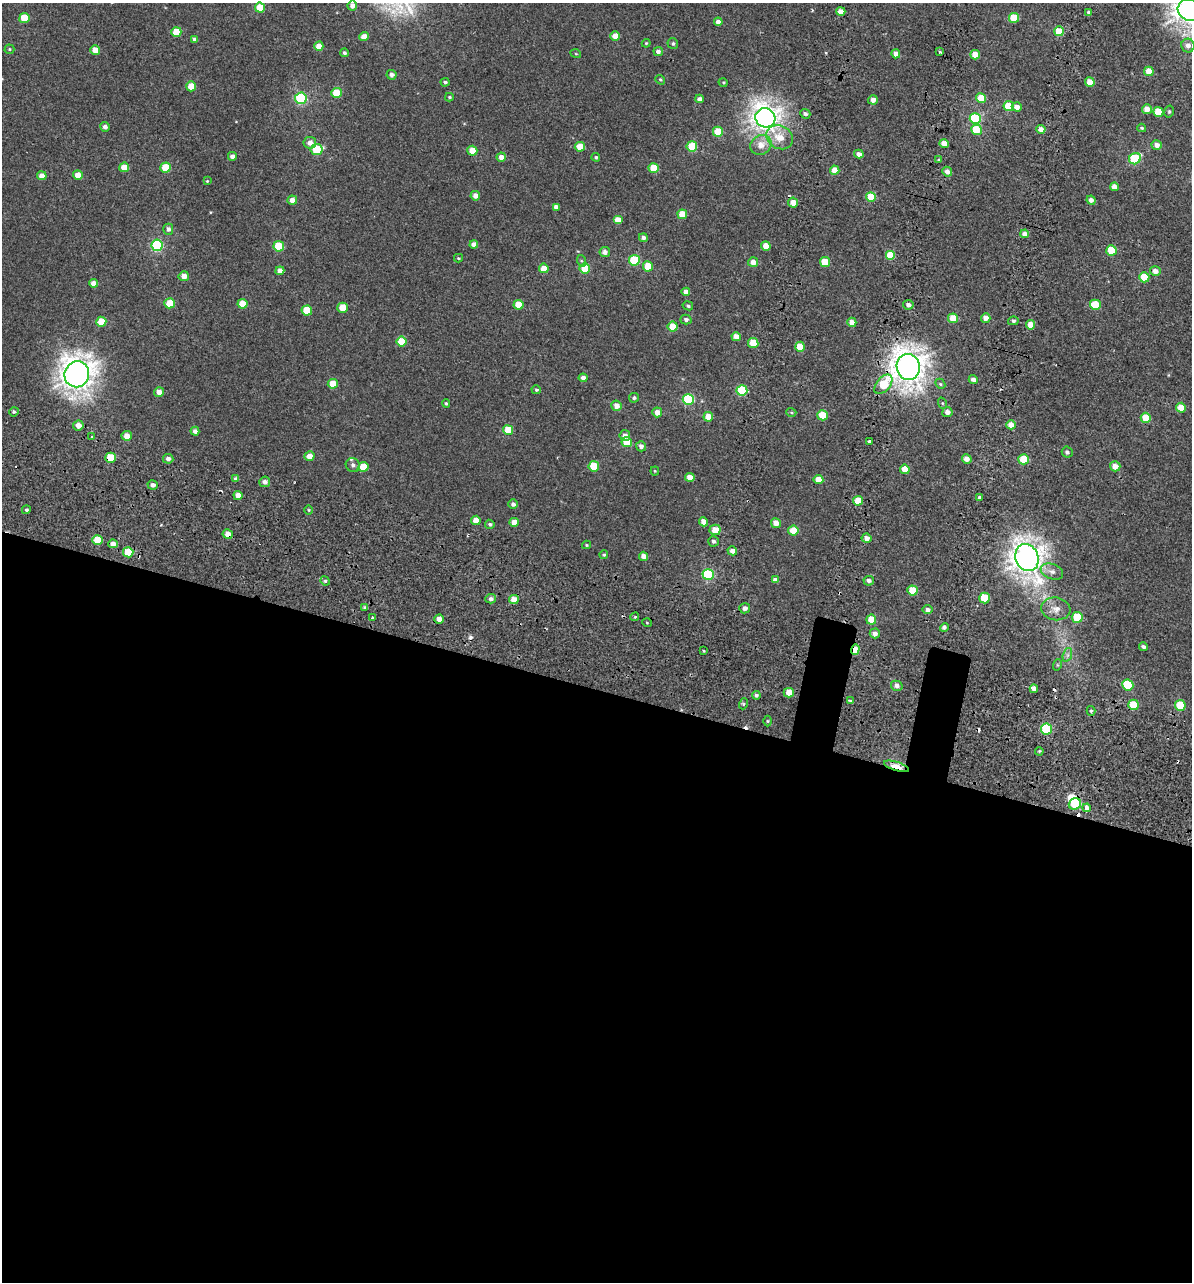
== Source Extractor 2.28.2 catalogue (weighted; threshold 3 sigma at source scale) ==
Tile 14 of 4 x 4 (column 2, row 4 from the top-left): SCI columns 1590-2779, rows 161-1440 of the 5614 x 5431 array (HDU 1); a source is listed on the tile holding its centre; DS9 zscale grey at full resolution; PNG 1194 x 1284 px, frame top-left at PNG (2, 3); each listed source drawn as its Kron ellipse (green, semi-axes under 4 px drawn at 4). Shown black and unused: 47% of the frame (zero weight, under 2 of 3 exposures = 11% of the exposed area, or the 3 px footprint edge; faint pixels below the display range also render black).
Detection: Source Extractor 2.28.2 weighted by HDU 2 'WHT'; one run over the whole footprint, this tile lists its part. Background -4.53e-05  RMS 0.0051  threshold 0.0228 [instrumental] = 3 sigma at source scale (4.5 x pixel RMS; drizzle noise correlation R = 1.50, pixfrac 1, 0.0396/0.0396 arcsec/px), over >= 5 px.
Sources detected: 256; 1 inside a brighter object's white glare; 11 cosmic-ray / hot-pixel residue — neither listed nor drawn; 1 inside a brighter listed object's ellipse — not listed separately; the other 243 listed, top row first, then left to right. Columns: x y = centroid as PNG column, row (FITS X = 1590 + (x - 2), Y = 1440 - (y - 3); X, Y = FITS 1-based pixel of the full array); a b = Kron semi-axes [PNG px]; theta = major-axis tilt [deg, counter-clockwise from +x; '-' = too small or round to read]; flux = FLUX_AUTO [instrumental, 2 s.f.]
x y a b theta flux
352 5 5 5 - 2.6
260 8 5 5 - 11
1189 10 11 10 - 430
841 12 4 4 - 4.1
1089 12 3 3 - 4.7
24 18 5 5 - 9.4
1014 18 5 5 - 12
718 22 4 4 - 2.6
1059 31 5 5 - 13
176 32 5 5 - 9
364 36 5 4 - 4.3
615 36 4 4 - 5.1
195 39 4 4 - 1.5
646 43 4 4 - 0.49
673 44 5 5 - 0.9
319 46 4 4 - 4.9
1188 46 7 6 - 2.8
9 49 5 4 - 0.62
95 50 5 4 - 5.7
658 51 5 4 - 1.9
940 52 4 3 - 0.79
344 53 4 4 - 0.9
576 54 5 3 - 0.4
896 54 4 4 - 3.4
975 55 5 4 - 7.4
1149 71 5 4 - 7.7
391 75 5 5 - 1.9
660 80 5 4 - 0.69
445 82 4 3 - 0.86
723 82 5 3 - 0.46
1090 82 5 4 - 5.4
191 86 5 5 - 7.1
336 93 5 5 - 13
449 97 4 3 - 0.56
301 98 6 5 - 50
981 98 5 4 - 9.4
700 99 4 4 - 2.2
873 100 5 4 - 2.6
1009 106 5 5 - 13
1017 107 5 4 - 3.4
1147 109 5 5 - 4.1
1158 112 5 5 - 10
1169 112 6 4 76 0.7
805 114 5 4 - 1.2
765 118 10 9 - 370
975 119 6 5 - 31
105 127 5 5 - 1.9
1142 128 4 3 - 0.64
1041 129 4 4 - 3.1
976 130 5 5 - 11
718 132 5 5 - 14
780 137 14 11 -28 7.5
310 143 6 6 - 3.2
944 144 5 4 - 5
761 145 11 9 33 5.6
1157 145 5 5 - 3.1
692 146 5 5 - 14
580 147 5 5 - 7.9
317 150 6 5 - 20
472 151 5 5 - 8.2
859 154 5 4 - 2.4
232 156 4 4 - 1.9
501 157 4 4 - 3.3
596 157 4 4 - 0.77
1135 159 6 5 - 27
939 160 4 4 - 0.64
124 167 5 5 - 7.7
166 167 5 5 - 13
654 168 5 5 - 11
835 170 5 4 - 5.7
947 172 5 4 - 2.5
78 175 5 4 - 5.8
42 176 5 4 - 4.4
207 181 4 3 - 0.38
1114 187 4 4 - 3.3
475 196 5 4 - 3.1
871 197 5 5 - 11
292 200 5 4 - 3.6
1091 200 4 4 - 2.4
793 203 5 5 - 4.5
556 207 4 4 - 2.6
682 214 5 5 - 8.5
618 220 4 4 - 6.6
168 229 5 5 - 1.5
1025 234 4 4 - 2.9
643 238 4 4 - 1.6
474 244 4 4 - 2.8
157 245 6 5 - 50
279 246 5 5 - 16
766 246 5 4 - 6
1111 250 5 5 - 14
605 252 5 5 - 2.1
891 255 5 5 - 13
458 258 4 4 - 0.54
634 260 5 5 - 23
582 261 6 4 -70 0.75
753 262 5 5 - 4
825 262 5 5 - 9.5
648 266 5 5 - 9.3
544 268 5 4 - 6.5
585 268 5 5 - 14
280 271 4 4 - 3.2
1155 271 5 5 - 2.7
184 276 5 5 - 3.4
1144 277 5 5 - 11
94 283 4 4 - 3.2
686 292 4 4 - 3.3
170 303 5 5 - 12
243 304 5 5 - 8.2
519 305 5 5 - 11
908 305 5 5 - 1.7
1095 305 5 5 - 14
688 306 5 4 - 0.81
343 308 5 5 - 9.1
307 310 5 5 - 12
953 318 5 5 - 8.3
986 318 5 5 - 3.4
686 319 5 5 - 1.3
1013 321 5 4 - 0.94
101 322 5 5 - 8.2
852 322 4 4 - 4.6
1030 325 4 4 - 6
673 327 5 5 - 9.6
736 337 4 4 - 4.5
401 341 5 5 - 11
753 343 5 5 - 10
800 347 5 5 - 10
908 367 13 11 -80 540
77 374 13 12 - 510
583 378 4 4 - 2.2
973 379 5 4 - 2.3
333 384 5 5 - 8.4
883 384 11 7 49 15
940 384 5 4 - 0.69
536 390 5 4 - 0.69
742 390 5 5 - 28
159 392 5 4 - 3.1
634 398 5 4 - 1.1
688 399 5 5 - 34
446 403 4 4 - 0.65
942 403 6 3 -71 0.52
617 406 5 5 - 3.8
1181 408 5 4 - 6.5
14 412 5 4 - 0.72
657 412 5 5 - 3.8
791 412 5 3 - 0.5
947 412 5 5 - 2.5
822 415 5 5 - 12
708 417 5 4 - 7.1
1146 418 5 5 - 11
78 425 5 5 - 3.5
1011 425 5 4 - 4.5
508 430 5 5 - 9.9
195 431 4 4 - 2
625 435 5 5 - 2.2
92 436 3 3 - 0.85
127 436 5 5 - 4.4
869 441 4 3 - 2.2
627 442 5 5 - 12
641 446 5 5 - 2
1067 452 6 5 - 1.2
309 456 5 5 - 4.1
111 458 5 5 - 14
168 459 5 5 - 1.8
967 459 5 4 - 3.1
1024 459 5 5 - 11
353 465 7 6 - 1.5
594 466 5 5 - 14
1115 466 5 5 - 4.6
363 467 5 5 - 11
905 469 5 4 - 7.1
655 471 4 4 - 0.48
690 477 4 4 - 5
236 479 4 4 - 1.8
818 479 5 4 - 5.1
265 482 5 5 - 1.8
153 485 5 4 - 2
238 495 4 4 - 3.2
980 498 4 3 - 2.7
858 501 5 5 - 8.4
513 504 5 5 - 1.7
26 510 4 4 - 0.87
309 510 5 3 - 0.5
476 520 5 4 - 5.1
514 522 4 4 - 4.7
704 522 4 4 - 4.4
776 523 5 5 - 3.9
490 524 5 4 - 1
715 530 5 5 - 7
793 530 5 5 - 8.8
228 534 5 4 - 3.5
867 538 5 4 - 2.8
97 540 5 5 - 10
713 541 5 5 - 1.1
113 544 5 4 - 3.3
586 545 4 4 - 0.52
732 551 5 4 - 2.6
128 552 5 5 - 13
604 555 4 4 - 0.67
644 556 5 4 - 3.6
1027 558 14 11 -69 450
1052 572 11 7 -20 2.8
708 574 5 5 - 36
775 580 4 4 - 2.1
325 581 5 4 - 0.65
869 581 5 5 - 1.7
912 590 5 5 - 8
984 598 5 5 - 14
491 599 5 4 - 1.6
514 600 5 4 - 5.6
365 608 4 4 - 0.93
745 608 5 5 - 2
1056 609 14 11 -8 4.4
927 610 5 4 - 1.6
372 617 3 3 - 1.4
635 617 4 4 - 0.61
1077 617 5 5 - 13
439 619 5 4 - 3
871 620 5 5 - 7.9
647 623 5 3 - 0.46
944 627 4 4 - 1.1
875 633 5 5 - 2.2
1143 647 4 4 - 1.3
855 650 5 4 - 7.3
704 651 3 2 - 0.62
1067 655 7 4 71 1.2
1057 665 6 3 72 0.52
1128 685 5 5 - 19
897 686 6 5 - 2.2
1034 689 4 4 - 6.7
789 693 5 5 - 5.4
756 695 4 4 - 0.99
850 701 3 3 - 1
743 704 5 3 - 0.65
1134 705 5 5 - 14
1180 705 5 5 - 13
1091 711 5 4 - 0.89
768 721 5 3 - 0.53
1046 729 6 5 - 27
1039 751 4 3 - 0.47
896 766 13 4 -17 7.9
1075 804 6 5 - 14
1087 808 4 4 - 4.8
Overlapping masked pixels (flux is a lower limit): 5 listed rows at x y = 111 458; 228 534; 855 650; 896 766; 1075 804
Isophote crosses this tile's border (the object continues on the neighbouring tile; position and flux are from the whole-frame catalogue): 1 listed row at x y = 1189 10